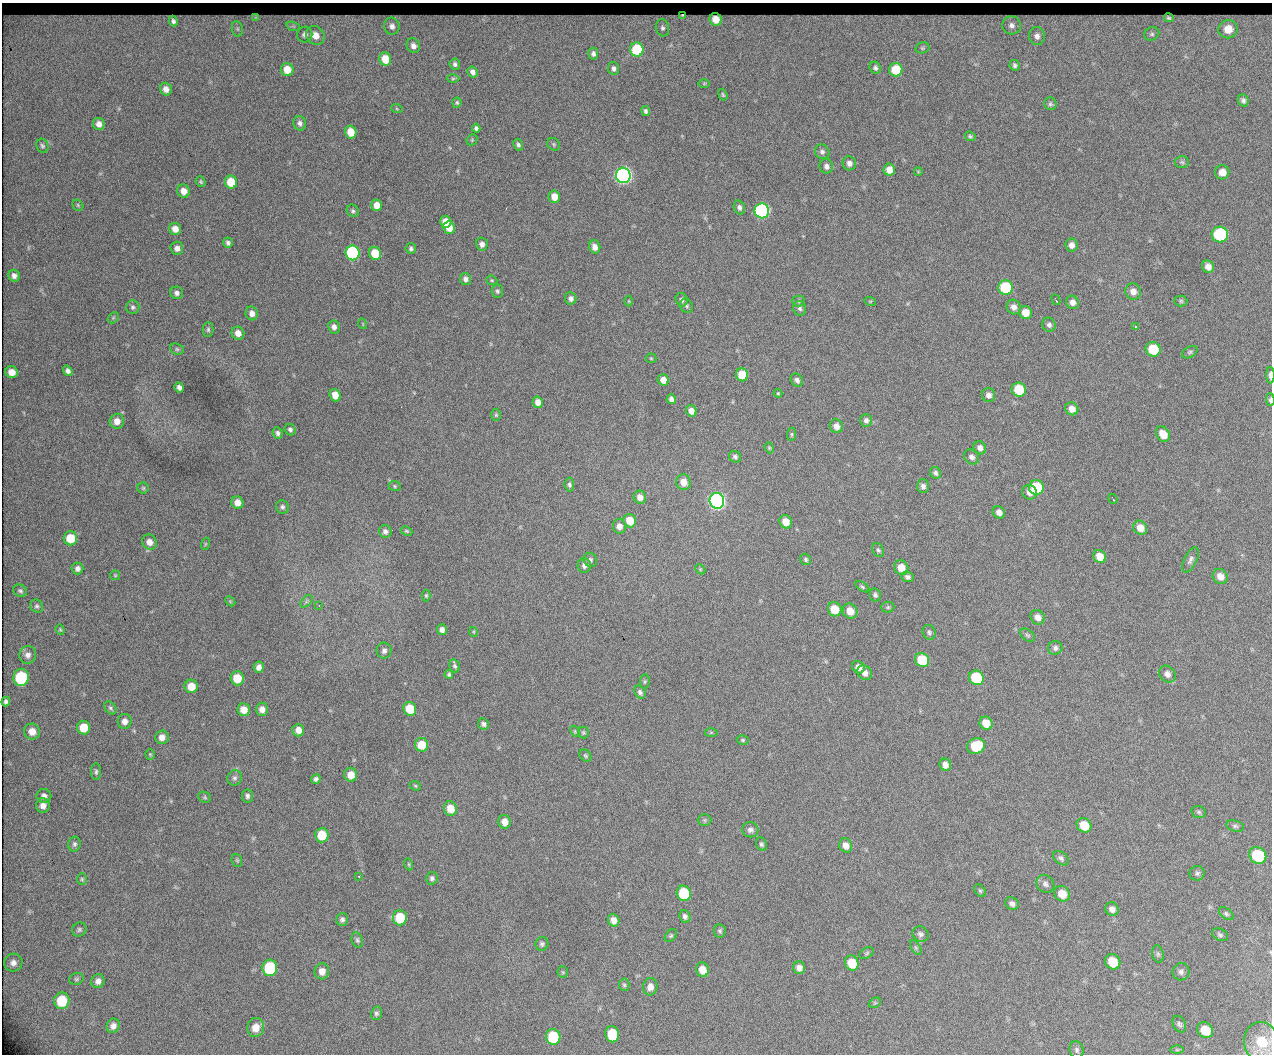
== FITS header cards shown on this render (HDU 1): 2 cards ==
NAXIS1  =                 1270 / length of original image axis
NAXIS2  =                 1052 / length of original image axis

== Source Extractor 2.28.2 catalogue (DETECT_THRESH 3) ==
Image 1270 x 1052 px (HDU 1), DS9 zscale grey, 1 PNG px = 1 image px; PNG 1274 x 1056 px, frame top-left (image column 1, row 1052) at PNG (2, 3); each listed source drawn as its Kron ellipse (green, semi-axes under 4 px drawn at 4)
Background 4320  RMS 55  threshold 164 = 3 sigma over >= 5 px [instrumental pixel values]
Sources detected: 298; all 298 listed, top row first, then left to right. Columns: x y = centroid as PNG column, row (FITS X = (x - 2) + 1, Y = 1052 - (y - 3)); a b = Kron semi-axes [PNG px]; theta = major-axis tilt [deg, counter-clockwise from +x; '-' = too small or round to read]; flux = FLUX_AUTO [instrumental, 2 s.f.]
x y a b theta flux
683 15 3 2 - 2.8e+03
256 17 3 2 - 2.1e+03
1169 18 5 3 - 7.7e+03
716 19 6 6 - 4.6e+04
173 21 5 4 - 1.1e+04
1012 25 9 9 - 2.0e+04
293 26 7 4 -18 6.5e+03
392 26 8 8 - 2.0e+04
662 28 8 6 -76 1.1e+04
237 29 8 5 -83 8.4e+03
1228 29 10 9 - 5.7e+04
1152 34 8 6 31 1.0e+04
305 35 8 7 - 1.6e+04
315 35 10 8 -44 3.8e+04
1037 36 9 8 - 2.0e+04
413 46 7 6 - 2.1e+04
922 48 7 5 14 6.6e+03
637 49 7 6 - 1.9e+05
593 54 6 5 - 1.1e+04
385 59 7 6 - 7.1e+04
455 64 5 5 - 9.5e+03
1015 65 5 5 - 8.2e+03
613 68 6 5 - 1.2e+04
875 68 6 5 - 8.7e+03
287 70 6 6 - 5.5e+04
896 70 7 6 - 1.0e+05
473 72 6 5 - 1.4e+04
453 79 6 4 1 5.5e+03
704 83 6 4 1 4.1e+03
166 89 6 6 - 2.2e+04
723 95 6 4 -70 4.9e+03
1243 100 6 5 - 1.1e+04
457 103 5 4 - 5.9e+03
1050 104 6 6 - 7.8e+03
397 109 6 3 -19 3.3e+03
646 111 5 4 - 8.4e+03
300 123 7 6 - 1.2e+04
99 124 6 5 - 2.2e+04
476 128 4 4 - 8.8e+03
351 132 6 5 - 5.5e+04
970 136 5 4 - 6.4e+03
472 140 6 5 - 5.0e+03
554 144 7 5 -48 6.3e+03
518 145 6 4 -62 8.8e+03
42 146 7 6 - 8.0e+03
822 152 8 7 - 1.2e+04
1182 162 7 5 -4 7.1e+03
849 163 7 6 - 1.7e+04
826 166 7 6 - 1.5e+04
889 170 6 5 - 3.7e+04
918 172 4 4 - 3.3e+03
1222 172 7 7 - 3.2e+04
623 175 7 7 - 1.8e+06
201 182 5 4 - 5.8e+03
231 182 6 6 - 8.9e+04
183 191 7 6 - 3.1e+04
554 197 6 5 - 4.3e+04
78 205 6 5 - 5.2e+03
377 205 6 5 - 3.4e+04
739 207 7 5 -69 1.2e+04
353 211 6 5 - 7.8e+03
762 211 7 7 - 1.0e+06
446 222 6 5 - 4.2e+04
449 228 6 6 - 4.4e+04
175 229 6 6 - 2.9e+04
1220 234 8 8 - 4.2e+05
228 243 5 5 - 8.8e+03
482 244 6 5 - 1.7e+04
1071 245 6 6 - 2.0e+04
595 247 7 5 -73 2.4e+04
177 248 6 6 - 1.9e+04
411 248 5 5 - 8.0e+03
352 253 7 7 - 6.6e+05
375 253 6 6 - 8.7e+04
1208 267 6 5 - 2.2e+04
14 276 6 5 - 1.5e+04
465 279 6 5 - 1.4e+04
492 280 6 4 -21 4.9e+03
1005 287 7 7 - 2.3e+05
497 291 6 6 - 8.1e+03
1133 291 8 7 - 2.7e+04
177 293 6 6 - 1.3e+04
571 298 6 6 - 1.3e+04
682 300 7 6 - 1.1e+04
1056 300 5 2 - 5.3e+03
629 301 5 3 - 3.4e+03
798 301 6 5 - 6.3e+03
870 301 6 3 -17 3.8e+03
1181 301 6 5 - 6.3e+03
1072 302 7 6 - 2.0e+04
687 306 7 6 - 8.3e+03
133 307 7 6 - 9.1e+03
1014 307 7 7 - 1.9e+04
800 308 7 6 - 1.0e+04
1025 312 6 6 - 4.7e+04
252 313 7 6 - 2.0e+04
113 318 6 4 45 5.8e+03
363 324 5 3 - 3.0e+03
1049 325 7 6 - 1.1e+04
1136 326 3 3 - 3.7e+03
334 327 6 6 - 1.5e+04
208 330 7 5 90 7.4e+03
238 333 7 6 - 2.7e+04
177 349 7 5 -22 7.2e+03
1153 349 7 7 - 1.4e+05
1190 352 8 5 30 7.3e+03
651 358 5 5 - 4.7e+03
68 371 5 4 - 1.3e+04
12 372 6 6 - 3.5e+04
742 375 6 6 - 8.2e+04
1270 375 8 3 -89 2.0e+04
663 380 6 5 - 2.8e+04
797 380 7 5 -50 1.3e+04
179 387 5 4 - 1.3e+04
1019 390 7 7 - 1.2e+05
778 393 4 4 - 3.9e+03
335 395 6 5 - 4.1e+04
989 395 7 6 - 1.7e+04
671 399 5 4 - 1.4e+04
1270 400 6 3 -89 8.1e+03
538 402 6 5 - 2.6e+04
1072 409 7 6 - 3.0e+04
691 411 6 5 - 2.5e+04
496 415 6 5 - 5.4e+03
866 420 6 6 - 1.2e+04
117 421 7 7 - 2.7e+04
836 426 7 6 - 2.4e+04
290 430 6 5 - 9.3e+03
277 433 6 4 -69 1.1e+04
792 434 7 4 85 5.0e+03
1163 434 8 6 -52 4.3e+04
769 448 6 4 -70 4.7e+03
980 448 7 6 - 1.6e+04
735 457 6 5 - 9.6e+03
972 457 8 7 - 1.5e+04
935 473 6 5 - 9.4e+03
683 482 8 7 - 4.0e+04
569 485 7 5 -84 7.9e+03
395 486 6 5 - 4.9e+03
923 486 7 6 - 1.4e+04
1036 487 7 7 - 2.1e+05
143 488 5 5 - 5.3e+03
1029 492 7 7 - 2.3e+04
640 497 6 6 - 2.6e+04
1113 499 5 2 - 4.2e+03
717 501 8 7 - 1.6e+06
237 503 6 6 - 3.1e+04
282 507 7 6 - 9.7e+03
999 512 7 5 -42 1.9e+04
630 521 7 6 - 6.6e+04
786 522 7 6 - 4.6e+04
619 526 7 6 - 2.3e+04
1140 528 7 6 - 3.5e+04
385 531 6 6 - 1.4e+04
406 531 6 4 -26 5.1e+03
70 538 7 6 - 9.1e+04
150 542 8 7 - 2.8e+04
205 544 6 4 71 4.1e+03
878 550 7 5 -61 7.6e+03
1100 557 7 6 - 4.2e+04
806 559 6 5 - 7.4e+03
590 560 7 6 - 1.0e+04
1190 560 14 6 64 1.4e+04
584 565 7 6 - 1.5e+04
77 568 6 6 - 1.4e+04
901 568 7 7 - 5.0e+04
700 569 6 4 -45 4.9e+03
115 575 5 5 - 4.4e+03
1220 576 8 7 - 2.7e+04
908 577 6 5 - 1.1e+04
862 587 8 4 -32 6.5e+03
20 591 7 6 - 8.3e+03
426 595 6 4 -89 5.1e+03
875 595 6 5 - 8.4e+03
230 601 6 4 -45 4.0e+03
306 601 7 4 45 7.5e+03
319 605 3 3 - 3.8e+03
37 606 7 6 - 8.3e+03
888 607 6 5 - 6.3e+03
835 609 7 6 - 7.8e+04
850 611 8 7 - 4.8e+04
1038 617 7 6 - 2.4e+04
60 630 5 4 - 4.9e+03
442 630 5 5 - 1.6e+04
474 632 5 3 - 3.5e+03
929 632 7 6 - 8.8e+03
1028 635 8 5 -38 7.6e+03
1055 648 7 6 - 1.1e+04
384 651 8 7 - 1.4e+04
28 655 9 8 - 1.9e+04
922 660 7 7 - 1.5e+05
455 666 6 5 - 7.4e+03
259 667 6 5 - 1.7e+04
858 667 7 5 -46 2.2e+04
865 673 8 7 - 2.2e+04
449 674 4 4 - 6.9e+03
1167 674 9 7 -47 1.7e+04
21 677 8 7 - 3.2e+05
237 678 7 6 - 7.4e+04
976 678 8 7 - 2.2e+05
645 681 7 4 83 5.5e+03
191 686 6 6 - 5.4e+04
640 692 7 5 -57 1.0e+04
6 702 5 4 - 8.4e+03
110 708 7 5 -51 7.8e+03
262 709 6 6 - 2.3e+04
410 709 7 6 - 9.1e+04
244 710 6 6 - 4.0e+04
125 721 7 7 - 2.0e+04
986 723 7 6 - 5.1e+04
483 724 6 5 - 9.9e+03
84 727 7 6 - 6.6e+04
298 730 6 6 - 2.9e+04
32 731 8 8 - 3.2e+04
575 731 6 4 -60 4.4e+03
711 732 6 4 1 4.9e+03
583 733 6 5 - 5.9e+03
162 737 7 6 - 2.1e+04
743 740 6 5 - 5.6e+03
422 745 7 6 - 8.0e+04
976 746 9 7 22 1.3e+05
150 754 5 4 - 4.4e+03
585 756 7 5 -45 6.1e+03
945 765 6 5 - 2.1e+04
96 772 8 5 89 8.3e+03
351 775 7 6 - 4.0e+04
234 778 8 7 - 1.1e+04
316 779 5 4 - 9.5e+03
415 786 6 4 -23 4.8e+03
44 796 7 7 - 1.4e+04
247 796 6 5 - 1.0e+04
205 797 7 5 -23 5.8e+03
43 806 7 7 - 2.2e+04
450 808 7 6 - 5.1e+04
1199 812 7 5 -17 7.9e+03
705 820 7 6 - 6.2e+03
505 822 7 6 - 3.0e+04
1084 825 8 7 - 7.0e+04
1235 826 9 5 -14 8.6e+03
750 830 8 7 - 1.3e+04
322 835 7 6 - 8.7e+04
74 844 7 6 - 9.2e+03
761 844 7 5 -65 7.5e+03
846 845 7 6 - 2.5e+04
1258 855 9 7 -40 2.3e+05
1061 858 9 6 -38 1.1e+04
237 860 6 5 - 6.0e+03
409 864 6 4 -71 4.3e+03
1197 873 7 7 - 1.0e+04
359 876 3 3 - 3.2e+03
432 878 6 6 - 9.7e+03
82 879 6 5 - 5.5e+03
1045 884 9 8 - 1.4e+04
980 891 7 4 -53 6.9e+03
684 893 8 7 - 2.1e+05
1062 894 8 7 - 5.2e+04
1012 903 7 6 - 1.5e+04
1112 909 7 6 - 1.8e+04
1226 914 8 5 -38 8.0e+03
685 916 6 5 - 1.1e+04
400 918 7 7 - 1.2e+05
342 919 6 5 - 1.1e+04
614 920 6 5 - 2.4e+04
79 930 7 6 - 8.8e+03
720 931 7 5 -82 7.5e+03
920 934 8 7 - 1.2e+04
1220 935 8 5 -26 8.7e+03
671 936 7 5 48 6.5e+03
357 940 8 5 -71 8.4e+03
542 944 7 6 - 9.2e+03
916 948 8 4 -59 6.0e+03
867 953 8 5 28 6.5e+03
1158 954 9 5 -80 8.4e+03
1113 962 8 7 - 9.4e+04
13 963 9 8 - 1.9e+04
852 963 8 6 -62 8.5e+04
270 968 8 7 - 2.3e+05
799 968 6 6 - 2.0e+04
702 970 7 6 - 4.4e+04
322 971 8 7 - 2.8e+04
563 972 5 5 - 5.9e+03
1181 972 9 8 - 1.4e+04
76 979 7 5 16 6.7e+03
98 981 7 6 - 1.8e+04
624 985 6 5 - 6.8e+03
650 987 9 7 85 2.1e+04
62 1001 8 8 - 1.2e+05
875 1003 6 4 29 5.4e+03
376 1013 7 5 78 9.0e+03
1179 1024 9 6 -64 9.9e+03
113 1026 7 6 - 1.7e+04
256 1027 9 8 - 4.5e+04
1205 1030 8 7 - 6.1e+04
612 1034 8 7 - 1.5e+05
553 1037 8 7 - 1.9e+05
1262 1043 21 17 -74 1.2e+05
1077 1050 9 7 -78 1.1e+04
1177 1050 6 4 0 5.3e+03
At the frame edge (FLAGS 8, measured only in part): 3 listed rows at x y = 1270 375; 1270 400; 1262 1043